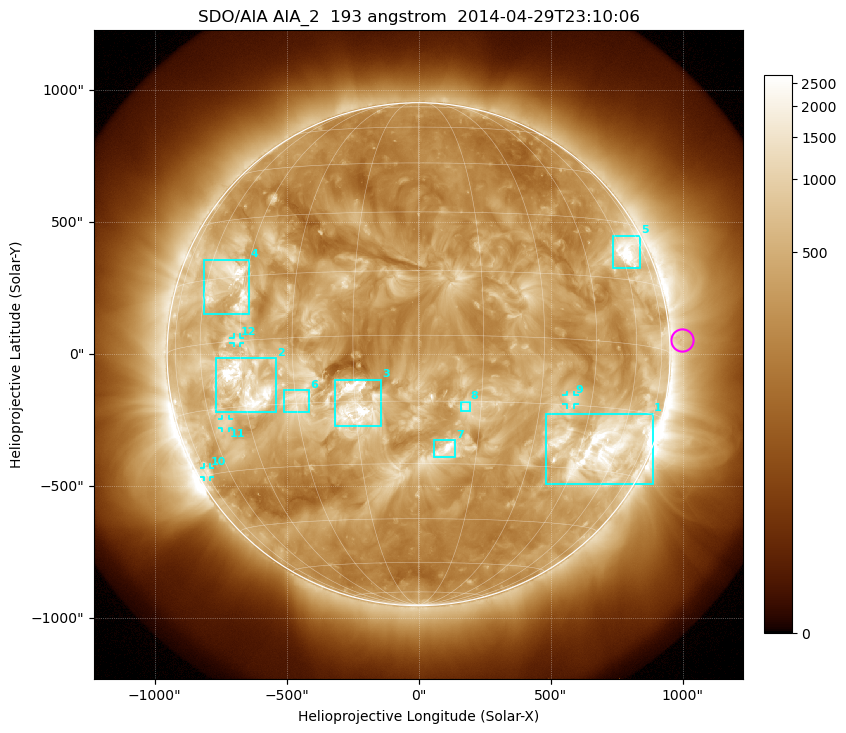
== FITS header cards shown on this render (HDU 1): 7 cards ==
TELESCOP= 'SDO/AIA'
INSTRUME= 'AIA_2'
WAVELNTH=                  193
WAVEUNIT= 'angstrom'
DATE-OBS= '2014-04-29T23:10:06.84'
CTYPE1  = 'HPLN-TAN'
CTYPE2  = 'HPLT-TAN'

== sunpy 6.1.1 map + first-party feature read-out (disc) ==
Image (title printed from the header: SDO/AIA AIA_2  193 angstrom  2014-04-29T23:10:06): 1024 x 1024 px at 2.4 arcsec/px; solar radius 953 arcsec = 397 px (full disc in frame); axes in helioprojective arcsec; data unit not stated in the header (colour bar unlabelled)
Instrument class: DISC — disc imager (sunpy class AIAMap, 193 A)
Bright regions (active regions / flare kernels): reference = the median radial profile (limb darkening/brightening removed); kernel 9 px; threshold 5 sigma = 798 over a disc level ~329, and >= 1.15x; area >= 12 px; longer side >= 10 px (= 24 arcsec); searched inside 0.97 R_sun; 12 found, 12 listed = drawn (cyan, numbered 1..; 4 of them under ~33 arcsec drawn as corner ticks so the feature stays visible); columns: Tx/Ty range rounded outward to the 5 arcsec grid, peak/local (2 s.f.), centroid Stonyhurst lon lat
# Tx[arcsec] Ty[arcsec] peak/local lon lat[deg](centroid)
1 480..890 -495..-225 14 +53 -24
2 -770..-540 -220..-15 15 -44 -10
3 -320..-140 -275..-95 10 -15 -16
4 -815..-640 150..360 11 -50 +14
5 735..840 325..450 14 +64 +22
6 -510..-415 -220..-135 4.1 -30 -14
7 60..140 -390..-325 5.5 +7 -26
8 160..195 -215..-180 4 +11 -16
9 560..590 -190..-155 4.2 +38 -14
10 -815..-790 -465..-430 3.8 -74 -29
11 -745..-715 -280..-245 4.6 -54 -18
12 -700..-675 40..65 4.3 -46 +0
Off-limb structures (1.02-1.3 R_sun): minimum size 162 px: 3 found; the strongest spans PA ~240..305 deg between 1.02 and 1.3 R_sun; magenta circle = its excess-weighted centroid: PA ~275 deg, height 1.05 R_sun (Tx ~1000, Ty ~55 arcsec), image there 1.6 x the reference